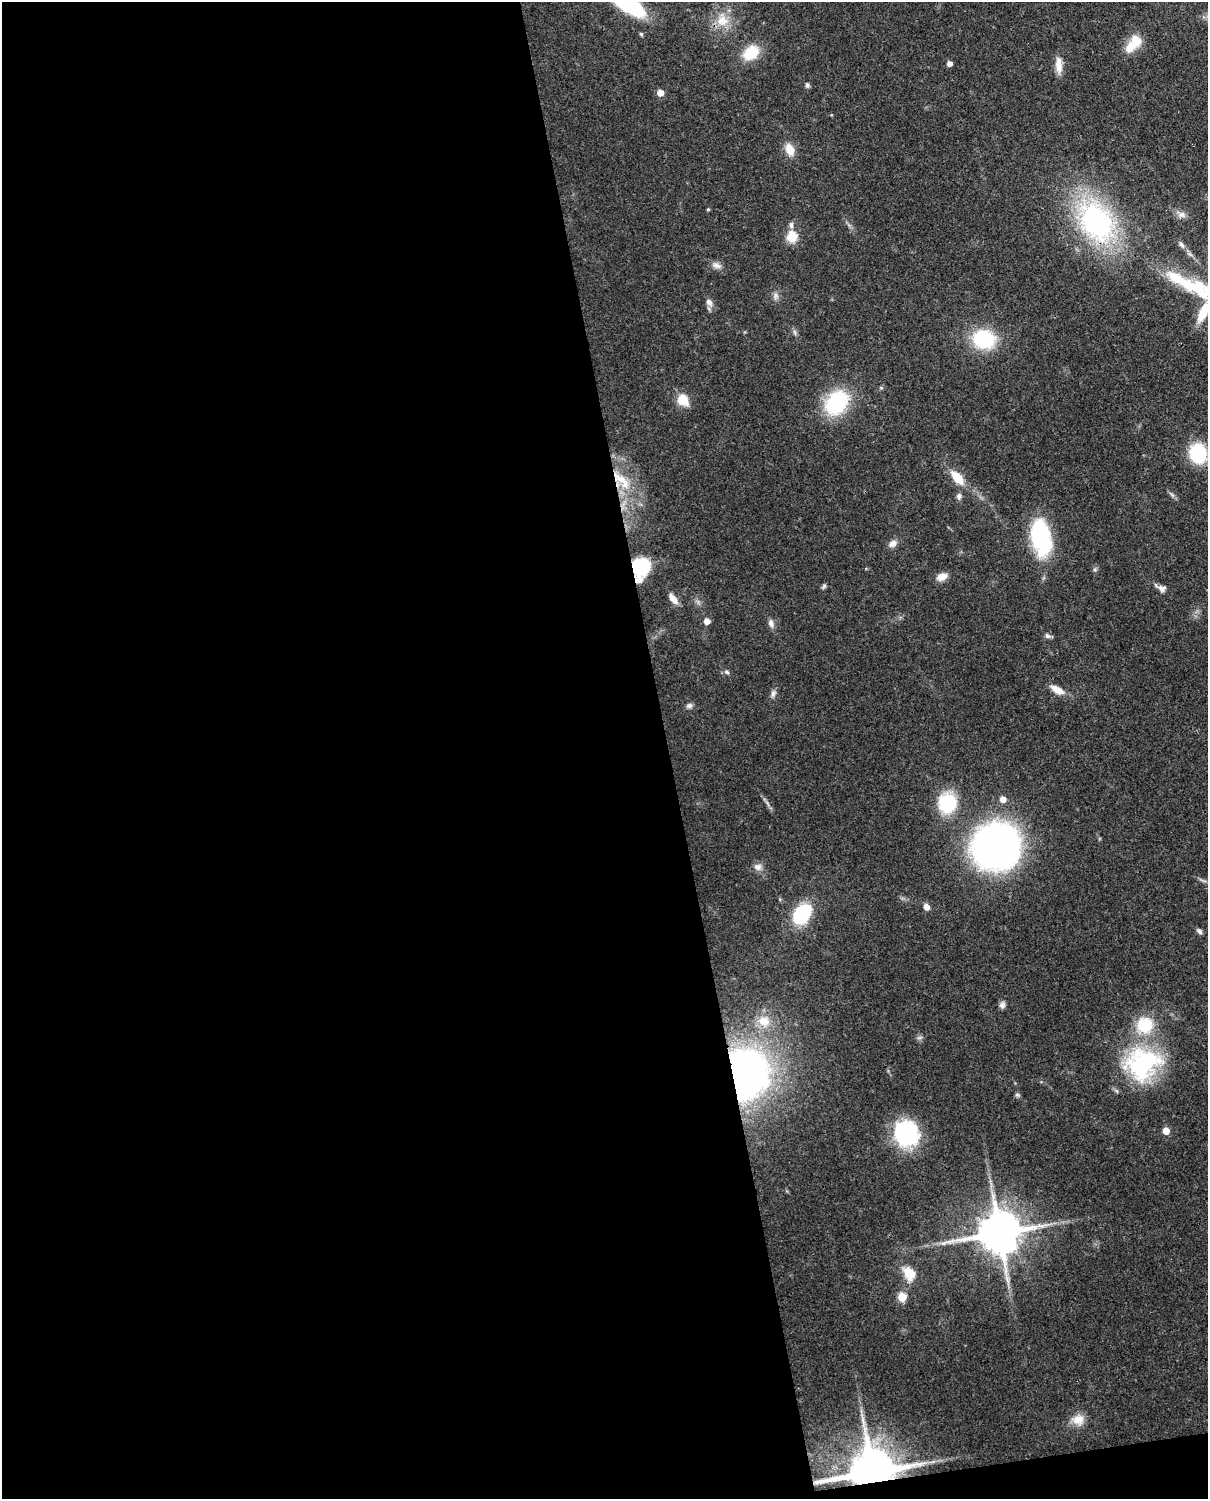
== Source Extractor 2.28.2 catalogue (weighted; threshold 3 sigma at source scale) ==
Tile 9 of 4 x 3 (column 1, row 3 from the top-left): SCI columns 90-1295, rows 155-1651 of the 5000 x 4911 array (HDU 1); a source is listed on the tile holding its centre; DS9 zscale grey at full resolution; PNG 1210 x 1501 px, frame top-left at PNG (2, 2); no overlay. Shown black and unused: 56% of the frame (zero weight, under 3 of 4 exposures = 7% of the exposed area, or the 3 px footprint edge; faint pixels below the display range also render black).
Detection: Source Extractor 2.28.2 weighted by HDU 2 'WHT'; one run over the whole footprint, this tile lists its part. Background 0.0986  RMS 0.0041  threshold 0.0184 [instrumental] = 3 sigma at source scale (4.5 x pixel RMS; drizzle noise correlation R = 1.50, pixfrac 1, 0.05/0.05 arcsec/px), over >= 5 px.
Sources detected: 71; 2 inside a brighter object's white glare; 1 long thin detection or spike segment (spike, bleed or trail) — not listed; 5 inside a brighter listed object's ellipse — not listed separately; the other 63 listed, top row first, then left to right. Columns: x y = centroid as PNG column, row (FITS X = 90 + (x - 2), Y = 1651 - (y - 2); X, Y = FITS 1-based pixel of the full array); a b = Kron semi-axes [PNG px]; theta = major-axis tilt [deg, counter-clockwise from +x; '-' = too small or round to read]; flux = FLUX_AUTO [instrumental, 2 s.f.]
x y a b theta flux
722 20 21 18 -85 9.6
641 34 5 5 - 0.63
1136 41 16 13 -78 6.8
751 53 19 14 40 13
949 64 5 5 - 2.3
1059 65 23 8 -87 4.3
807 85 7 5 -63 0.9
660 93 5 5 - 6.5
790 150 15 10 -67 5.5
708 209 4 4 - 0.52
1182 215 12 8 0 2.4
1096 221 39 27 -58 94
791 225 9 5 -89 1.3
792 237 6 5 - 29
1181 244 12 6 -61 1.6
716 265 14 8 -22 2.4
1185 283 102 15 -28 34
775 296 9 8 - 1.8
709 302 11 8 -53 2.3
1203 312 25 9 65 11
795 332 8 4 -81 0.93
984 339 21 17 -13 32
683 400 14 11 -59 7.9
837 403 29 22 50 32
1198 453 19 16 -73 24
620 478 31 12 -38 12
957 478 12 6 -47 13
959 496 8 7 - 1.3
1040 537 37 18 -79 44
893 543 11 8 31 2.6
640 567 18 18 - 20
942 577 12 8 20 4.1
824 586 8 5 54 0.8
1162 588 11 8 -18 1.9
673 599 14 6 -51 3.7
707 621 5 5 - 4.3
771 623 12 7 -70 2
1047 636 8 6 -34 1.3
726 672 8 5 -39 0.97
1057 689 17 7 -29 5.1
773 693 11 6 72 1.6
689 706 8 7 - 1.3
1003 799 5 5 - 3.7
767 803 11 4 -58 1.3
947 803 23 20 84 22
995 845 43 33 46 180
758 867 12 10 -6 2.5
926 907 7 6 - 2.5
802 914 17 11 52 39
1199 931 8 5 -43 1.2
1002 1005 8 6 78 1.6
764 1021 18 15 -29 7.3
919 1038 8 3 18 0.79
1142 1064 47 42 20 49
744 1074 35 30 90 250
1017 1095 7 5 -21 0.77
1166 1131 5 5 - 6.6
906 1134 21 20 - 55
999 1233 13 12 - 1700
910 1273 9 7 -47 15
902 1297 5 5 - 15
1078 1420 16 14 1 5.6
872 1472 14 10 11 2300
Overlapping masked pixels (flux is a lower limit): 7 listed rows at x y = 1096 221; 1198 453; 620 478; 640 567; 744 1074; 999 1233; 872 1472
Isophote crosses this tile's border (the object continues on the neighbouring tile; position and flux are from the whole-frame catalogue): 2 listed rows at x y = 1185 283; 1203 312